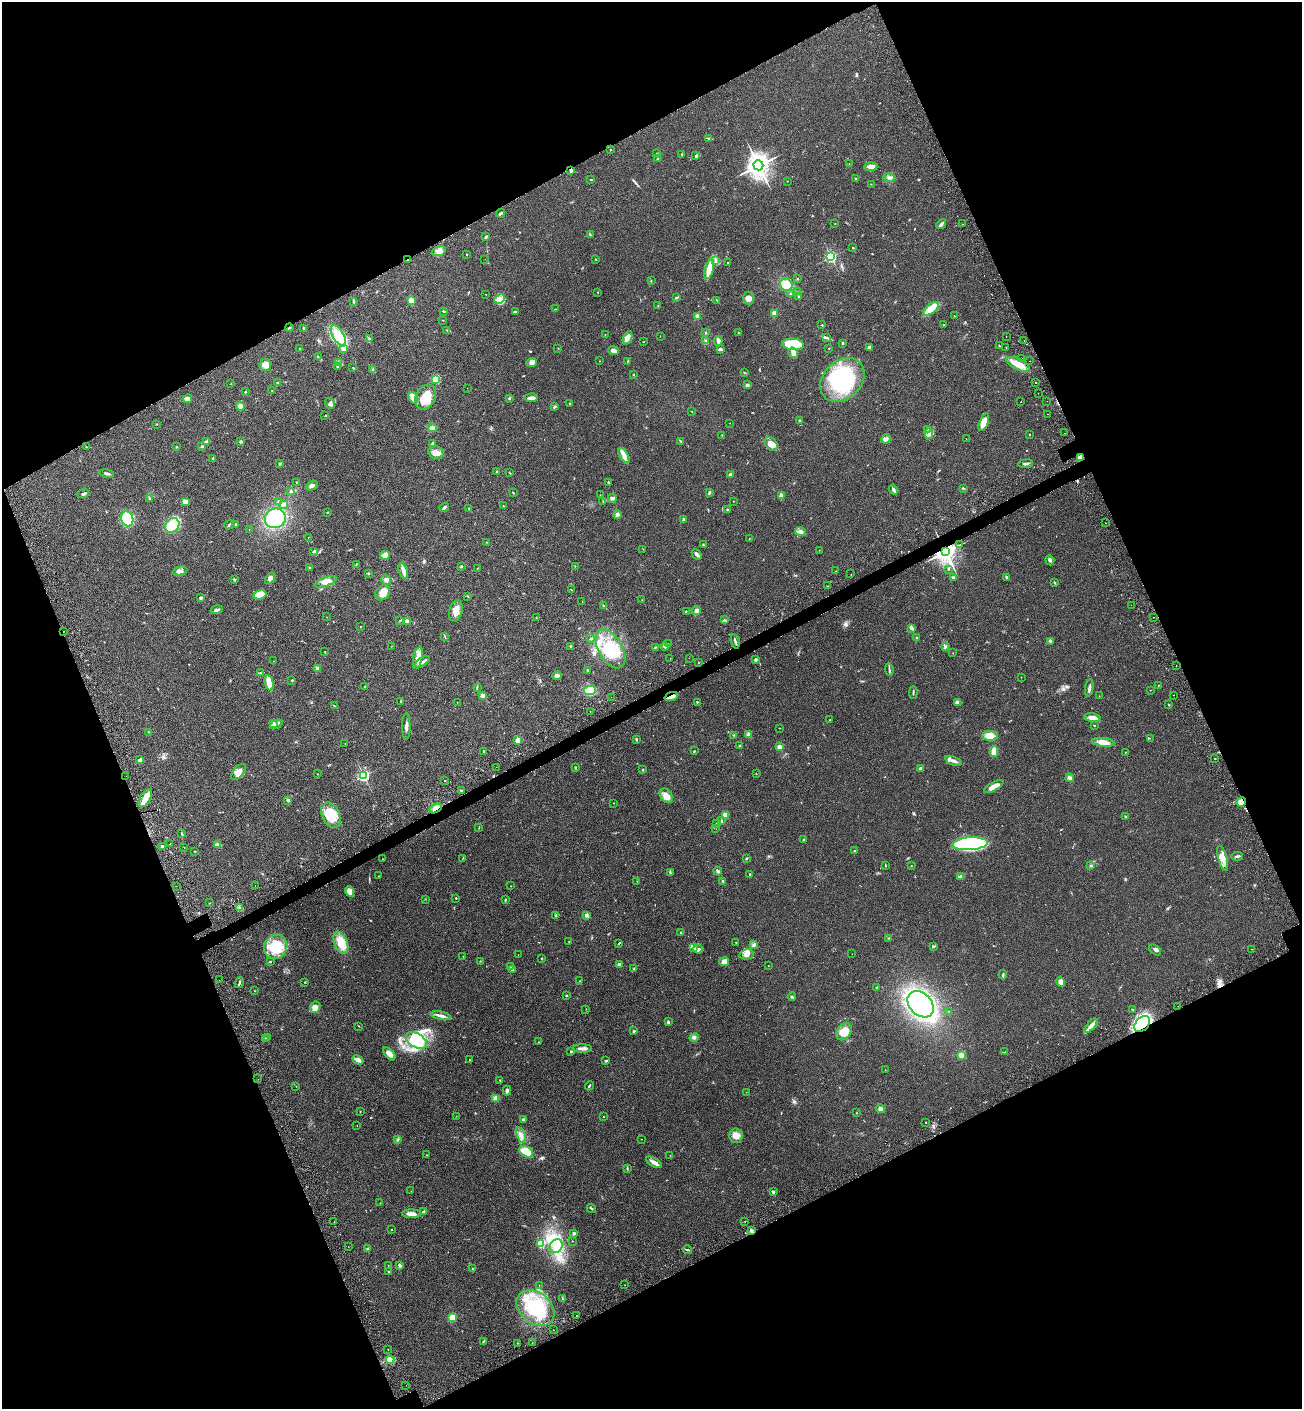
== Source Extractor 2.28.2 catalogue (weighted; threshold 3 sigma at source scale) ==
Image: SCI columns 391-5588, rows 81-5707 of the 5853 x 5823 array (HDU 1 of 3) = the unmasked area's bounding box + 8 px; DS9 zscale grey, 4 x 4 block average (1 PNG px = mean of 4 x 4 image px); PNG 1304 x 1411 px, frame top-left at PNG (2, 2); each listed source drawn as its Kron ellipse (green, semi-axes under 4 px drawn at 4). Shown black and unused: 44% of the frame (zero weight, under 2 of 3 exposures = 7% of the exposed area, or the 3 px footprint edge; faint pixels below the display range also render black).
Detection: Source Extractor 2.28.2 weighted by HDU 2 'WHT'. Background 0.05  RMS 0.0075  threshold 0.0338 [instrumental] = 3 sigma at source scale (4.5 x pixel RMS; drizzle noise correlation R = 1.50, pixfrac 1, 0.05/0.05 arcsec/px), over >= 5 px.
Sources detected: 546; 3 inside a brighter object's white glare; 20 cosmic-ray / hot-pixel residue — neither listed nor drawn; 5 coinciding with a brighter row at this scale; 24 inside a brighter listed object's ellipse — not listed separately; the other 494 listed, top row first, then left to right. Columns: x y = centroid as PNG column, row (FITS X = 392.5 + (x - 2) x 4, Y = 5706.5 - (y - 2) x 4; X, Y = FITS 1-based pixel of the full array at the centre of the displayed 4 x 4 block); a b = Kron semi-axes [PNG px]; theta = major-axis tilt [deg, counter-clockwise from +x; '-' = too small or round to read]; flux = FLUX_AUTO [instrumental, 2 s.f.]
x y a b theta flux
708 138 2 2 - 5.2
610 150 2 2 - 6.6
656 154 2 2 - 1.9
682 154 2 2 - 1.5
695 156 3 3 - 3.9
658 159 2 2 - 5.3
849 163 2 2 - 2.1
758 165 5 5 - 3000
871 167 6 3 3 23
571 171 4 3 - 8.6
855 178 2 2 - 2.7
889 178 5 2 - 8
591 180 2 2 - 2.2
787 181 2 2 - 1
871 184 2 2 - 1
500 213 5 2 - 6.7
835 223 2 2 - 1.7
941 224 5 3 - 8.7
962 224 2 2 - 2
590 235 3 2 - 2.5
486 237 3 2 - 5.1
853 248 3 2 - 2.4
439 251 7 4 19 18
467 254 2 2 - 2.5
831 257 2 2 - 560
485 259 2 2 - 0.74
595 259 3 2 - 2.2
408 260 2 2 - 3
715 261 4 2 - 5.3
728 263 2 2 - 2.7
709 269 10 4 75 68
798 279 2 2 - 1.9
651 281 3 2 - 1.8
786 285 6 6 - 66
597 292 2 2 - 1.2
797 292 2 2 - 1.7
486 294 2 2 - 1.3
790 294 2 2 - 1.7
677 297 4 2 - 3.8
799 297 2 2 - 2.6
748 298 6 5 - 19
500 299 5 4 - 30
717 300 3 2 - 3
411 301 4 2 - 42
353 302 3 2 - 2.3
658 306 2 2 - 1.6
555 309 2 2 - 1.5
931 309 9 4 36 84
444 311 3 2 - 4.8
515 312 4 2 - 6.2
774 313 4 3 - 20
697 316 4 3 - 12
954 316 3 2 - 2
443 320 2 2 - 1.2
822 325 2 2 - 2.3
943 325 2 2 - 1.6
289 328 4 2 - 3.8
304 329 3 2 - 4.1
447 330 2 2 - 1.7
739 332 2 2 - 1.8
706 333 2 2 - 2.2
605 335 2 2 - 1.9
338 336 12 5 -59 100
660 336 2 2 - 1
1006 337 2 2 - 0.89
628 338 7 4 68 22
827 338 2 2 - 3.3
369 339 2 2 - 2
705 340 2 2 - 2.1
1024 340 2 2 - 4.1
718 341 5 3 - 15
643 342 2 2 - 1.4
843 343 2 2 - 14
793 344 11 6 -5 150
999 346 3 2 - 3.5
869 347 3 3 - 8.1
558 348 2 2 - 1.1
829 348 2 2 - 1.4
1006 348 2 2 - 0.86
299 349 2 2 - 1.3
343 349 2 2 - 61
720 349 4 3 - 7.4
613 351 5 4 - 16
793 353 5 4 - 22
318 357 3 2 - 2.2
1022 358 2 2 - 1.2
599 361 2 2 - 0.7
627 361 2 2 - 1.2
1030 361 2 2 - 3.7
338 362 3 2 - 2.6
532 362 5 4 - 23
1018 364 12 5 -25 47
265 365 6 6 - 25
337 366 3 2 - 2
353 368 2 2 - 1.4
373 370 2 2 - 4.1
744 372 2 2 - 2.7
633 375 2 2 - 2.3
436 379 2 2 - 270
842 380 24 19 43 350
1035 382 2 2 - 1.5
278 383 2 2 - 4.6
231 384 2 2 - 0.93
747 385 2 2 - 15
467 388 2 2 - 0.52
272 391 2 2 - 2.3
245 392 2 2 - 8.3
1038 393 2 2 - 2
426 397 13 9 61 78
413 398 6 3 -56 54
509 398 3 2 - 3.6
531 398 6 3 2 19
187 399 5 3 - 22
1047 401 2 2 - 2.6
1021 402 2 2 - 1.8
330 403 6 3 -57 10
569 404 2 2 - 2.1
240 406 4 3 - 20
554 406 3 2 - 7
692 411 2 2 - 1.2
1048 414 2 2 - 3.6
325 416 2 2 - 1.7
800 421 4 3 - 5.8
984 422 9 4 68 58
730 423 2 2 - 0.8
157 424 2 2 - 1.6
432 428 4 4 - 11
927 429 2 2 - 2.3
1064 433 2 2 - 4.6
929 434 5 2 - 9.7
1029 434 2 2 - 5.4
722 435 2 2 - 0.99
886 439 5 2 - 8
966 439 2 2 - 0.99
206 441 3 3 - 5.9
240 441 2 2 - 30
681 441 2 2 - 2.5
433 443 3 3 - 6.8
771 444 7 5 -47 41
202 446 3 2 - 3.6
86 447 3 2 - 2.5
176 447 2 2 - 3.2
436 452 8 6 -9 26
624 456 8 4 -60 22
1080 458 4 3 - 42
213 459 4 2 - 6.7
279 464 2 2 - 11
1026 464 7 2 6 9.4
496 471 2 2 - 1.5
510 473 2 2 - 2.4
107 474 7 2 -13 9.2
730 474 2 2 - 8
296 482 2 2 - 1.8
608 482 2 2 - 3.6
312 486 6 4 26 12
963 488 2 2 - 2.5
894 490 5 3 - 8.1
291 491 2 2 - 12
513 493 2 2 - 2
709 493 3 2 - 5.6
83 494 6 3 23 6.6
600 495 2 2 - 0.88
781 496 4 3 - 17
612 498 4 3 - 12
149 499 3 2 - 3.2
185 501 4 3 - 14
278 501 2 2 - 4.1
733 501 2 2 - 0.94
603 502 2 2 - 1.1
284 504 4 3 - 9.8
503 506 2 2 - 1.7
444 507 5 2 - 11
469 508 2 2 - 2.7
728 510 4 2 - 6.9
327 512 2 2 - 1.7
617 515 4 3 - 19
275 518 10 9 - 240
127 519 7 6 - 120
683 519 2 2 - 10
1106 523 2 2 - 8.5
235 524 3 2 - 2.3
172 525 8 6 48 120
229 525 5 2 - 4.3
249 529 2 2 - 0.93
801 532 5 4 - 15
308 537 2 2 - 1
749 539 2 2 - 1.6
486 542 2 2 - 1.4
703 545 2 2 - 2.5
960 545 3 2 - 1.8
643 549 2 2 - 1.2
819 550 2 2 - 0.86
314 551 3 2 - 14
945 552 4 4 - 2700
697 554 6 3 -45 13
385 555 5 3 - 31
1050 560 5 3 - 7
356 564 2 2 - 1.9
461 566 3 2 - 3
575 566 2 2 - 2
310 567 2 2 - 2.8
477 568 2 2 - 1.6
948 569 2 2 - 3.7
180 571 7 3 15 14
403 571 8 3 -72 28
836 571 2 2 - 0.76
368 573 2 2 - 7.4
851 574 2 2 - 6.4
954 577 4 2 - 7.3
1007 577 3 2 - 6.7
270 578 6 3 52 15
234 580 3 2 - 4.9
386 580 5 2 - 8.7
326 582 11 4 20 36
1054 582 2 2 - 2.2
828 586 2 2 - 0.92
571 590 3 2 - 2
382 593 8 6 55 36
260 595 6 4 16 50
468 596 2 2 - 1.8
201 598 3 3 - 6.8
642 600 2 2 - 0.96
582 602 2 2 - 1.1
1131 605 2 2 - 2
604 606 3 2 - 2.7
216 610 6 3 17 9.2
456 611 11 6 75 35
686 611 2 2 - 1.8
696 611 4 4 - 12
327 617 2 2 - 1
536 617 2 2 - 1.4
1153 617 2 2 - 1.2
400 620 3 2 - 2.2
724 620 3 2 - 2.9
408 621 4 3 - 7.5
360 627 2 2 - 1.4
911 628 3 2 - 9.4
63 631 2 2 - 11
445 636 4 2 - 3.7
916 637 2 2 - 2.1
590 639 4 2 - 4.2
735 641 7 2 -75 9.4
1051 641 2 2 - 2.2
668 644 2 2 - 0.79
391 646 2 2 - 1.3
571 646 2 2 - 2.5
664 646 4 3 - 5.9
655 647 2 2 - 3.3
945 647 4 2 - 5
611 649 21 12 -60 170
325 652 2 2 - 1.3
953 653 2 2 - 1.1
418 658 11 4 77 32
670 658 2 2 - 0.68
689 658 2 2 - 1.7
756 660 2 2 - 32
273 661 2 2 - 0.66
422 662 8 2 35 12
698 663 2 2 - 1.6
1176 665 2 2 - 1.3
318 668 2 2 - 80
889 669 6 2 -83 5.9
587 670 2 2 - 18
260 673 2 2 - 1.2
557 676 5 3 - 9.7
1021 677 2 2 - 1.3
292 680 2 2 - 10
269 683 8 2 -78 100
1159 685 2 2 - 1.3
365 686 3 2 - 3.4
477 687 2 2 - 1.4
1089 688 9 2 81 12
1150 690 2 2 - 0.87
590 691 6 4 6 93
913 692 6 2 88 4.4
1174 695 2 2 - 1.2
483 696 2 2 - 87
671 696 7 3 20 15
1099 696 2 2 - 1.2
611 697 2 2 - 0.66
401 701 3 2 - 2.3
457 702 2 2 - 0.75
697 702 2 2 - 2.6
958 702 3 3 - 7.1
1169 705 2 2 - 2.5
334 706 2 2 - 2.6
590 711 2 2 - 1.4
1092 718 8 3 -7 32
830 720 2 2 - 2.6
273 723 3 2 - 4.8
276 724 7 2 26 7.7
1094 725 2 2 - 6.6
406 726 13 2 -90 17
779 728 2 2 - 1.4
149 732 2 2 - 2
734 735 3 2 - 2.6
748 735 3 3 - 9.6
990 736 8 5 0 58
1150 738 2 2 - 0.97
636 739 3 2 - 4.5
518 740 4 3 - 22
1103 742 11 4 -6 39
345 744 2 2 - 1.3
739 746 2 2 - 3.2
779 747 2 2 - 110
484 751 2 2 - 3.3
694 751 3 2 - 2.4
994 752 5 3 - 57
1125 752 2 2 - 1.3
1215 758 2 2 - 2.2
140 760 4 2 - 13
954 761 8 3 -20 17
496 767 2 2 - 0.87
576 768 3 2 - 4.1
921 769 2 2 - 48
643 770 2 2 - 2.5
238 772 9 5 48 28
317 774 2 2 - 1.5
756 774 2 2 - 0.88
126 776 2 2 - 0.89
364 776 2 2 - 770
1070 778 4 3 - 13
445 781 2 2 - 5.2
994 787 11 3 30 37
461 790 3 2 - 3.3
666 796 7 6 - 29
145 798 10 5 60 38
288 800 2 2 - 29
1241 802 5 4 - 23
613 803 2 2 - 1
436 808 6 2 28 13
331 815 13 8 -65 110
725 815 2 2 - 150
1126 816 2 2 - 3.6
721 821 3 2 - 3.7
716 823 2 2 - 2
479 828 3 2 - 1.9
716 829 2 2 - 1.6
182 834 3 2 - 3.4
804 840 2 2 - 22
170 844 2 2 - 0.93
970 844 18 6 4 370
218 845 3 2 - 34
162 846 3 2 - 4.2
184 847 2 2 - 0.97
194 851 2 2 - 2.1
854 851 2 2 - 1.4
1237 856 6 2 10 7.6
463 858 2 2 - 1.2
747 858 3 2 - 3.4
1223 858 13 4 -75 45
382 859 2 2 - 0.89
885 865 3 2 - 3.7
911 865 2 2 - 1.1
1090 866 2 2 - 2.5
717 871 4 3 - 8.8
670 872 3 2 - 3.6
750 875 4 2 - 4.1
379 876 2 2 - 1.4
961 877 4 3 - 10
637 881 2 2 - 1.4
723 881 2 2 - 4.5
176 886 2 2 - 0.81
255 886 2 2 - 1.2
511 886 2 2 - 1.1
349 891 5 4 - 39
456 898 2 2 - 7.7
425 899 2 2 - 0.97
505 900 2 2 - 3.2
210 903 2 2 - 1.4
240 908 2 2 - 2.4
556 915 3 2 - 4.2
586 915 3 2 - 13
681 933 2 2 - 15
888 938 2 2 - 1.7
569 942 2 2 - 2.4
736 942 2 2 - 1.6
341 943 12 6 -68 69
619 943 4 2 - 4
754 944 4 2 - 6
933 946 4 2 - 4.3
276 947 12 11 - 150
693 948 4 3 - 8
698 949 4 3 - 9
1251 949 2 2 - 2.1
1155 950 7 2 -40 7.9
747 954 7 5 11 23
852 954 2 2 - 0.66
518 955 2 2 - 0.74
463 956 2 2 - 0.93
541 958 2 2 - 1.5
480 961 2 2 - 1.2
270 962 3 2 - 2.7
724 962 5 4 - 28
619 964 2 2 - 49
511 966 2 2 - 1.6
768 966 2 2 - 1.2
512 969 3 2 - 2.7
634 969 3 2 - 3.1
1003 975 5 2 - 4.9
219 980 2 2 - 3.5
580 981 2 2 - 1.2
305 982 2 2 - 2.2
1061 982 5 3 - 18
239 983 5 2 - 6.7
876 987 3 2 - 2.8
254 991 2 2 - 2.8
567 996 2 2 - 3.1
792 997 4 2 - 5.5
920 1004 15 11 -47 770
1178 1006 2 2 - 2.6
315 1007 6 5 - 20
586 1009 2 2 - 0.93
1132 1009 2 2 - 2.4
949 1011 2 2 - 1.1
441 1016 10 3 -12 18
668 1022 3 3 - 5.3
1142 1024 9 6 46 620
358 1026 2 2 - 1.8
1091 1026 9 4 48 19
634 1031 3 2 - 4.2
844 1032 9 6 54 57
694 1037 5 3 - 7.5
267 1038 2 2 - 1.3
265 1039 3 2 - 5.3
416 1040 12 7 -31 190
538 1042 2 2 - 1.2
582 1048 9 3 -2 15
571 1051 3 2 - 3.3
1005 1052 3 2 - 2.4
389 1054 8 4 -47 28
961 1055 2 2 - 130
358 1060 6 3 -29 21
469 1060 2 2 - 2.4
606 1061 3 2 - 4.2
885 1070 2 2 - 0.86
258 1079 2 2 - 2.4
500 1080 2 2 - 2.3
296 1086 2 2 - 1.3
589 1086 5 2 - 3.7
507 1091 5 3 - 9.5
746 1092 2 2 - 0.73
496 1098 2 2 - 130
880 1109 5 4 - 11
360 1111 2 2 - 1.3
856 1113 2 2 - 1.2
456 1116 2 2 - 0.96
603 1117 2 2 - 1.4
523 1119 2 2 - 8.7
926 1122 2 2 - 3.6
357 1125 2 2 - 0.96
521 1135 8 3 -70 16
736 1136 7 6 - 26
398 1139 3 2 - 3.9
642 1139 2 2 - 0.86
526 1152 7 5 -29 88
427 1155 2 2 - 3.9
670 1155 2 2 - 1.2
654 1162 9 3 -30 24
627 1168 3 2 - 3.3
411 1191 2 2 - 0.88
773 1192 2 2 - 31
380 1203 2 2 - 0.81
591 1208 5 2 - 3.7
424 1211 3 2 - 5.9
412 1214 10 4 -1 22
334 1221 2 2 - 2.7
745 1221 2 2 - 2.3
391 1229 2 2 - 4.3
751 1230 4 2 - 6.5
574 1233 2 2 - 28
572 1241 2 2 - 2.7
541 1244 2 2 - 250
556 1246 7 6 - 39
348 1247 2 2 - 0.94
368 1249 3 2 - 6.7
687 1250 5 2 - 4.1
388 1265 2 2 - 0.77
399 1265 3 2 - 12
472 1269 2 2 - 1.8
388 1271 2 2 - 1.6
539 1285 2 2 - 0.66
625 1285 2 2 - 0.64
563 1299 2 2 - 1.6
535 1308 21 15 -39 220
576 1315 2 2 - 2.7
452 1317 2 2 - 240
553 1330 2 2 - 1.5
483 1342 3 2 - 3.2
517 1343 2 2 - 1.5
532 1343 2 2 - 3.9
388 1349 2 2 - 1.3
390 1360 4 3 - 12
406 1385 2 2 - 0.73
Overlapping masked pixels (flux is a lower limit): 8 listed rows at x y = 408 260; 1080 458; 945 552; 63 631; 671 696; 1241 802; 436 808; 1142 1024
Diffuse or blended objects may show on this block-average render without a row.